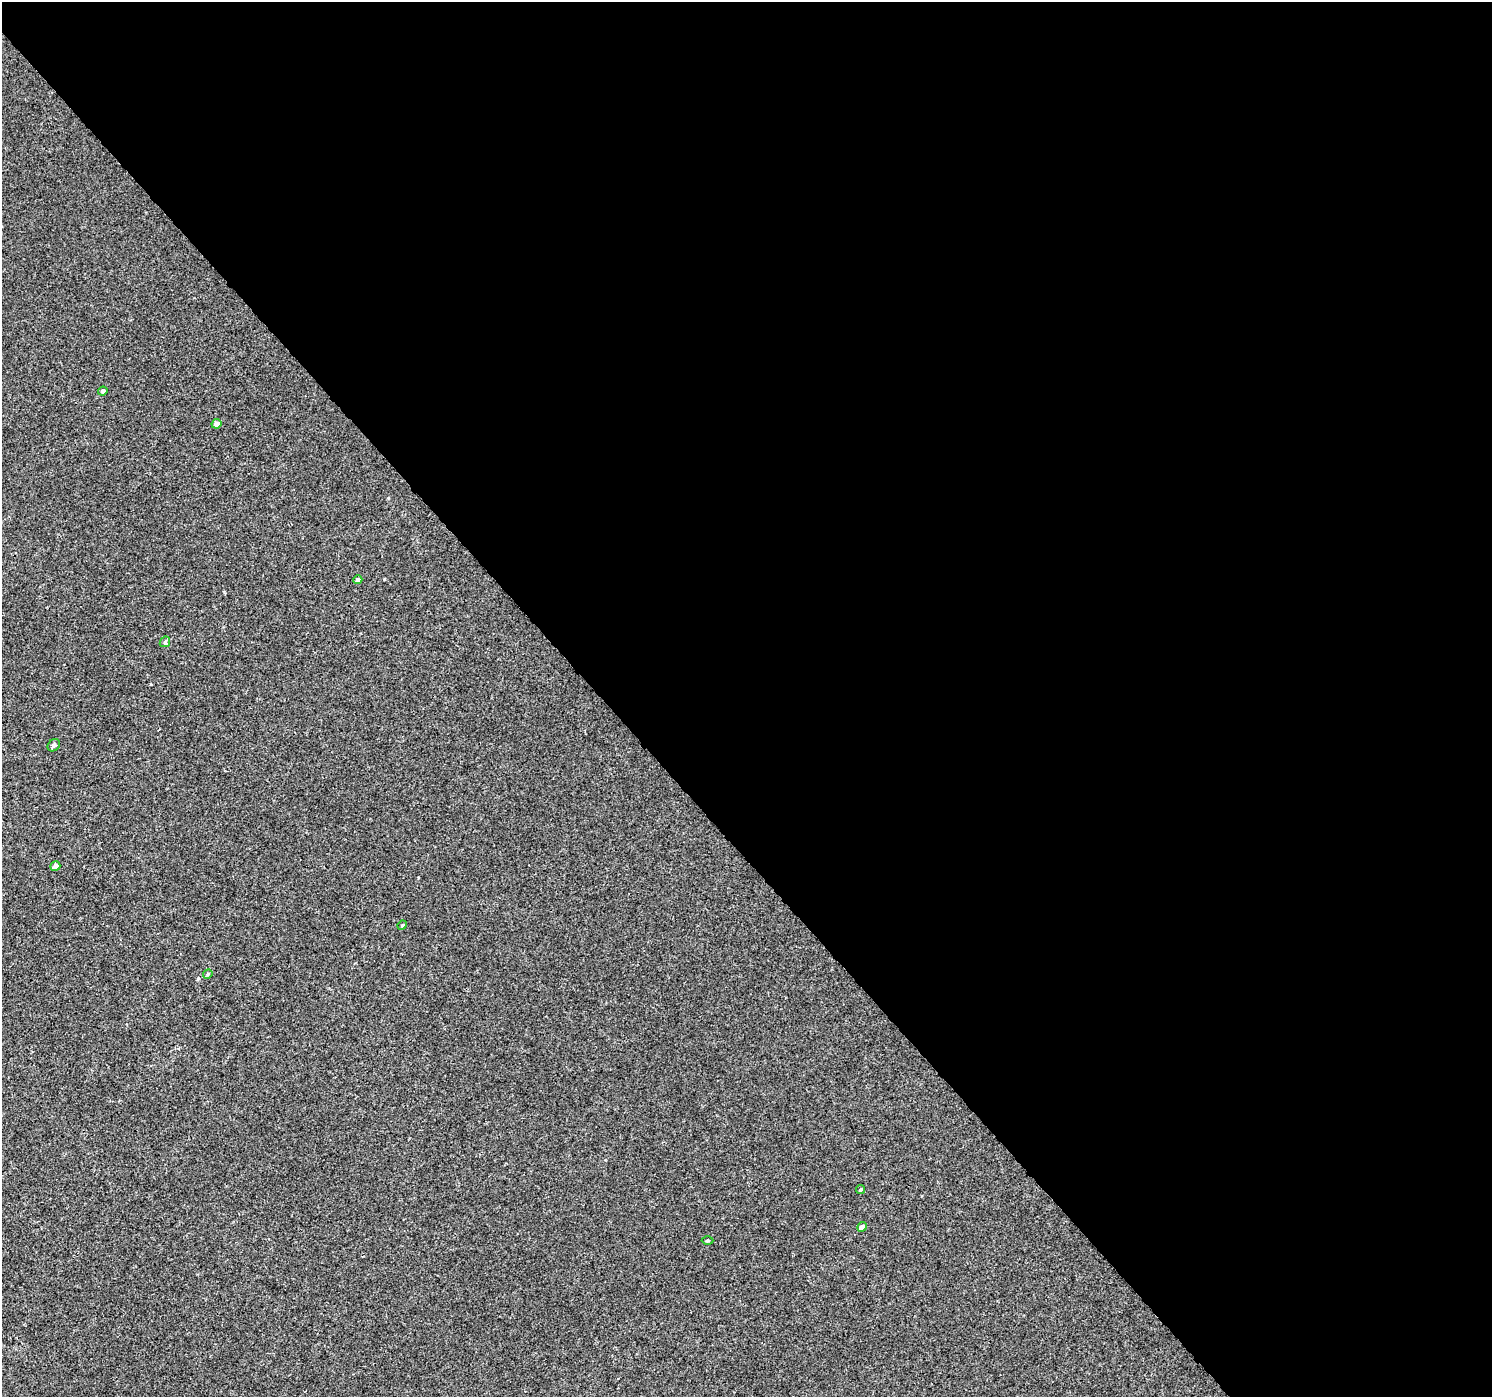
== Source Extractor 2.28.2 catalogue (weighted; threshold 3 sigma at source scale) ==
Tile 8 of 4 x 4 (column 4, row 2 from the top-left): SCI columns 4522-6011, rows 3036-4430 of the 6057 x 6008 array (HDU 1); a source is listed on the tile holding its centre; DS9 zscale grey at full resolution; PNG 1494 x 1399 px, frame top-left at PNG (2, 2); each listed source drawn as its Kron ellipse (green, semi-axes under 4 px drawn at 4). Shown black and unused: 60% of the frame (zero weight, under 3 of 4 exposures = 5% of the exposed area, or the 3 px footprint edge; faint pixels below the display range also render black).
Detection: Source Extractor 2.28.2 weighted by HDU 2 'WHT'; one run over the whole footprint, this tile lists its part. Background -2.34e-04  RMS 0.0036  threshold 0.0163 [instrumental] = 3 sigma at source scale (4.5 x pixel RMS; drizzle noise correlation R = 1.50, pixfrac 1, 0.0396/0.0396 arcsec/px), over >= 5 px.
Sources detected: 11; all 11 listed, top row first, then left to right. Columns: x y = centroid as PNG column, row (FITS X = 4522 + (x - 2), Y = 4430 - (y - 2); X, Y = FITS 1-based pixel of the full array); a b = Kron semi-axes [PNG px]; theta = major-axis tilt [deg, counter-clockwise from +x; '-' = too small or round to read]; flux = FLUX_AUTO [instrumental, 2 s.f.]
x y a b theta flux
103 391 5 4 - 0.91
216 424 5 4 - 1.6
358 580 4 4 - 1.1
165 642 6 4 44 0.53
54 745 7 5 44 0.91
55 866 5 4 - 2.1
402 925 5 4 - 0.44
208 974 5 4 - 0.45
860 1189 4 3 - 0.36
862 1227 5 4 - 1.5
708 1240 6 3 0 0.42